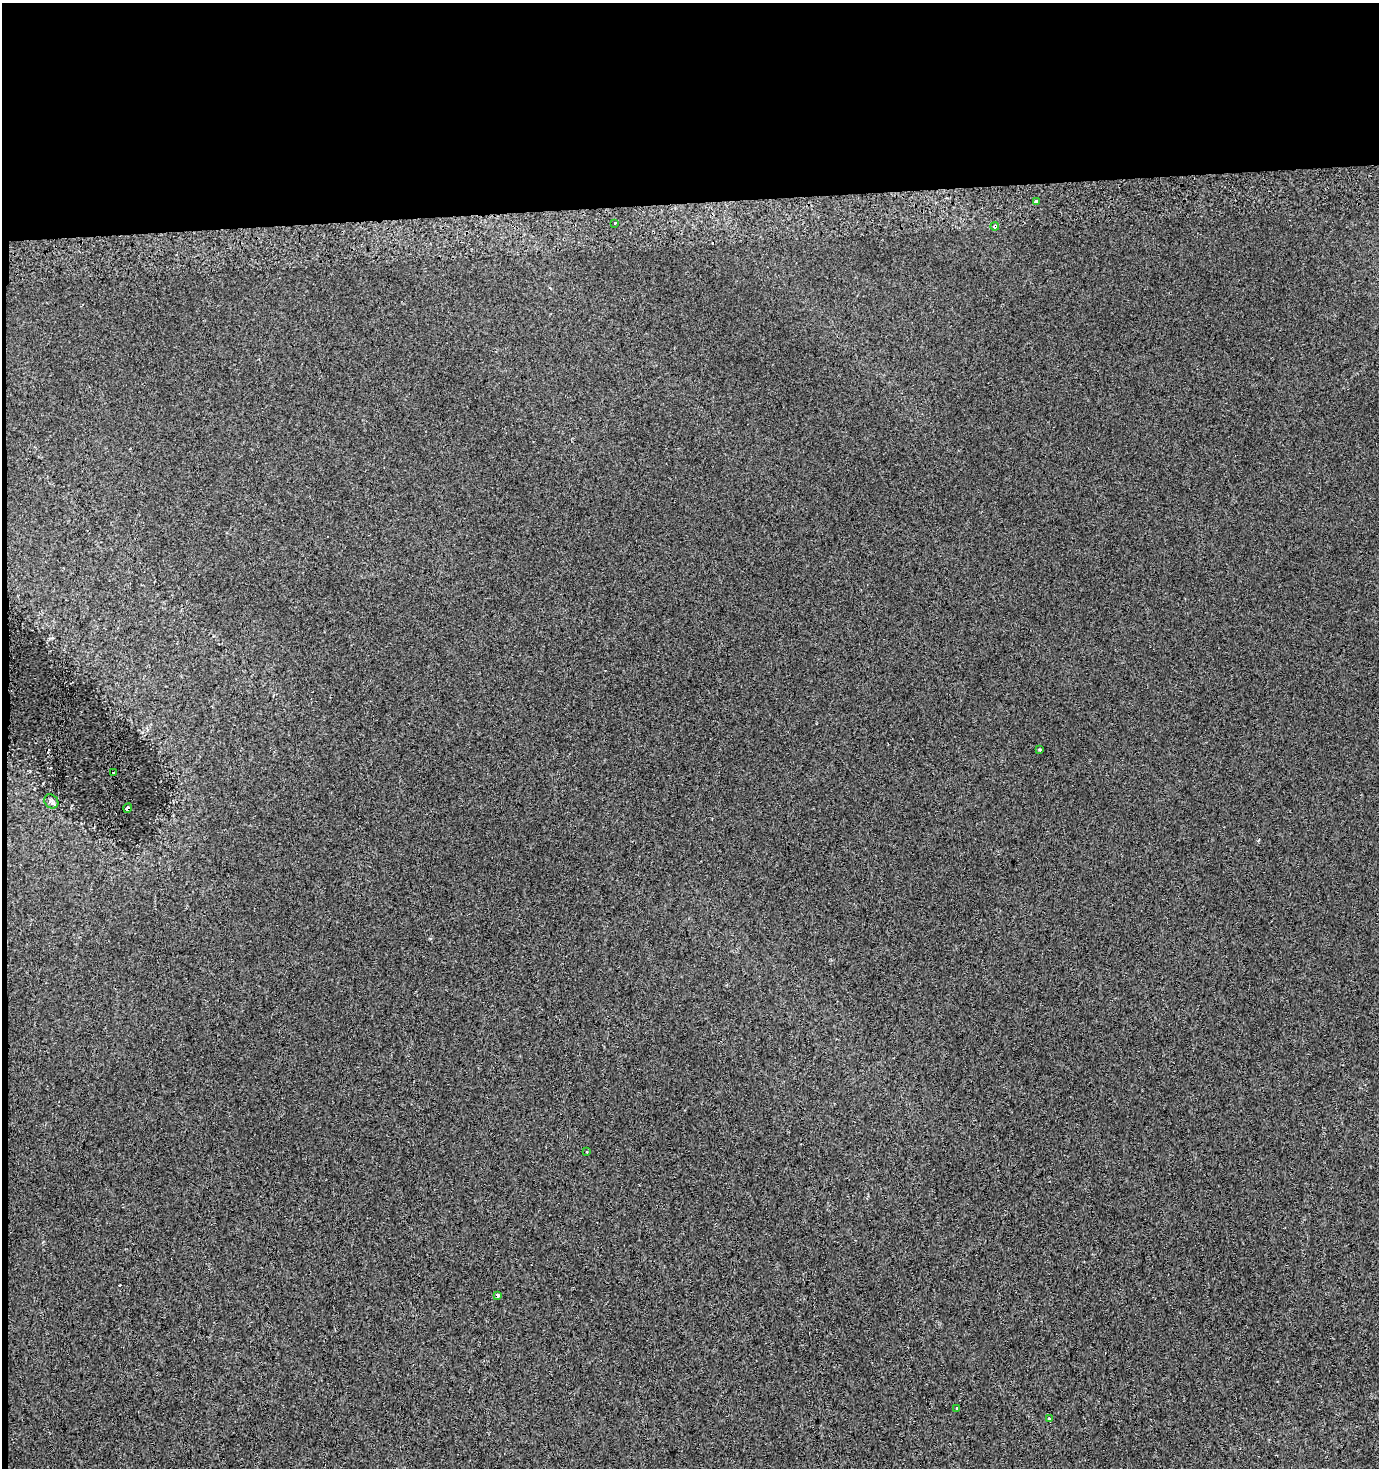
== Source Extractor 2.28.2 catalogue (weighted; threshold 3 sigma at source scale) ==
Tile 1 of 3 x 3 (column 1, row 1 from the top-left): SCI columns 1-1377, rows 2972-4437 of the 4131 x 4478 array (HDU 1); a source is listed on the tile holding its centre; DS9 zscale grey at full resolution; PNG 1381 x 1470 px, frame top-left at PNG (2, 3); each listed source drawn as its Kron ellipse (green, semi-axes under 4 px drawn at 4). Shown black and unused: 14% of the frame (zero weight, under 2 of 3 exposures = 2% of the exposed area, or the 3 px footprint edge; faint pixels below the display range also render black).
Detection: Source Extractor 2.28.2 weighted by HDU 2 'WHT'; one run over the whole footprint, this tile lists its part. Background 5.94e-04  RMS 0.0053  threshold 0.0239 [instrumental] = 3 sigma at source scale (4.5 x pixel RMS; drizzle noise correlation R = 1.50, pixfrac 1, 0.0396/0.0396 arcsec/px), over >= 5 px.
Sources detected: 13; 2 cosmic-ray / hot-pixel residue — neither listed nor drawn; the other 11 listed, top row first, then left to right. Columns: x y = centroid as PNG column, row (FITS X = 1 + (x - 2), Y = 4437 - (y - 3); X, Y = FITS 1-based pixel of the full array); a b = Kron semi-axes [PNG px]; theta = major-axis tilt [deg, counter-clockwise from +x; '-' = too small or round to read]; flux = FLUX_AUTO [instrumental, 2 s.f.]
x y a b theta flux
1036 202 3 3 - 22
615 223 3 3 - 0.76
995 226 4 4 - 1.8
1039 750 3 3 - 0.66
114 773 2 2 - 0.55
51 801 7 6 - 1.5
128 808 4 3 - 1.4
587 1152 3 2 - 0.57
497 1295 4 3 - 3.3
957 1408 3 2 - 0.59
1049 1418 3 3 - 5.5
Overlapping masked pixels (flux is a lower limit): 2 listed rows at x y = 995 226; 128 808